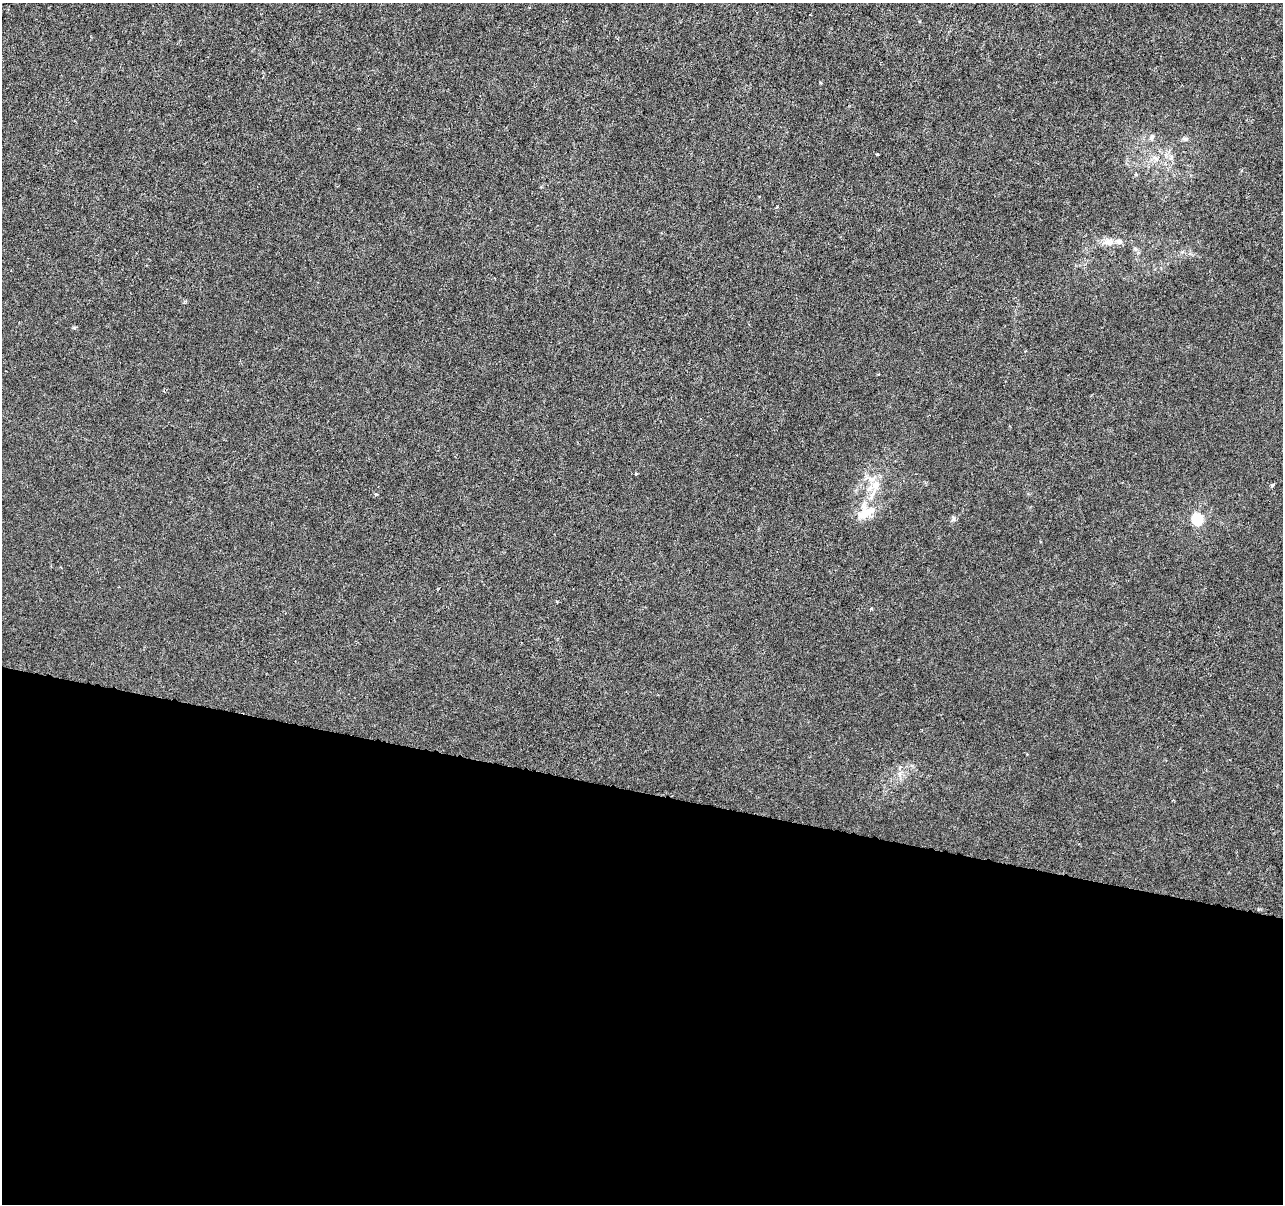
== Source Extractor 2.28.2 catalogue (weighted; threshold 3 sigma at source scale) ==
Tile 14 of 4 x 4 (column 2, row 4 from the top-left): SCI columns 1289-2569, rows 284-1485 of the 5130 x 5314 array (HDU 1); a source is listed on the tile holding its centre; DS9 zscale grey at full resolution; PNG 1285 x 1206 px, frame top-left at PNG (2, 3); no overlay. Shown black and unused: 34% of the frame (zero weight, under 3 of 6 exposures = <1% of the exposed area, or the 3 px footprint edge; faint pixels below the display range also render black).
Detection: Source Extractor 2.28.2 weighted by HDU 2 'WHT'; one run over the whole footprint, this tile lists its part. Background -1.39e-04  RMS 0.0012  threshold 0.0051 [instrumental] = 3 sigma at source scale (4.09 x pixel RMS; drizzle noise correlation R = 1.36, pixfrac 0.8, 0.0396/0.0396 arcsec/px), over >= 5 px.
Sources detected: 19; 2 inside a brighter listed object's ellipse — not listed separately; the other 17 listed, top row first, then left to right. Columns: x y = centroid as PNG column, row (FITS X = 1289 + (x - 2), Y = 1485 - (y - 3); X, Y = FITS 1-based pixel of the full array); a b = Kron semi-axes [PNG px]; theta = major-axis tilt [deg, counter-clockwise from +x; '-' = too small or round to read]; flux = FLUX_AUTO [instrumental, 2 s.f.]
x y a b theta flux
820 82 4 3 - 0.1
1152 137 8 6 74 0.37
1185 139 8 5 9 0.29
877 154 3 2 - 0.12
1171 157 9 6 73 0.48
1156 158 12 6 -42 0.61
1136 174 5 3 - 0.12
1108 242 16 9 1 0.98
74 328 6 4 1 0.16
636 474 5 3 - 0.1
876 485 15 11 70 1.5
1272 485 3 3 - 0.44
376 494 4 4 - 0.15
866 513 28 12 23 2.3
954 519 8 3 -71 0.19
1197 519 6 5 - 12
871 609 4 3 - 0.12
Unlisted compact peaks at least as high as the median listed source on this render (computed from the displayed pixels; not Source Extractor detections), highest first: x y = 557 601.